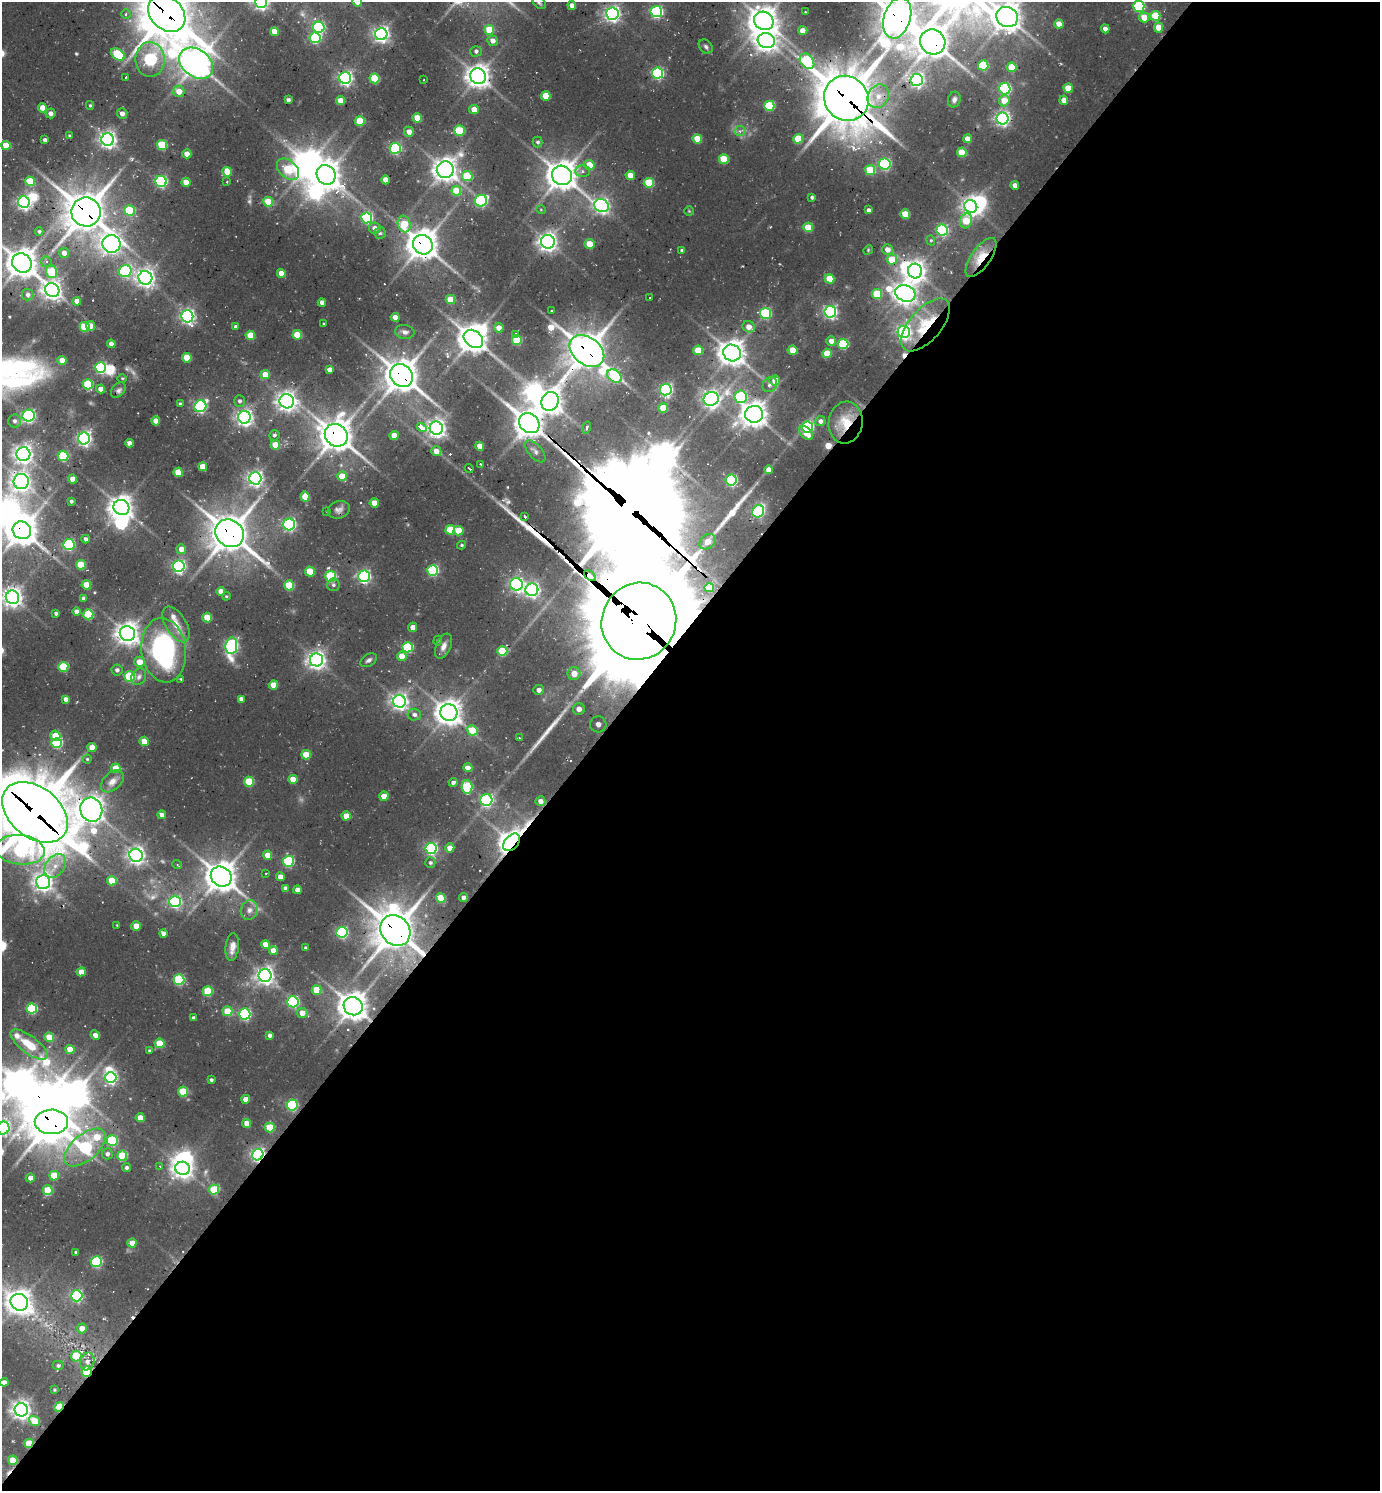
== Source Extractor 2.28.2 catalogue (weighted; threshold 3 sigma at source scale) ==
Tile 12 of 4 x 4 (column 4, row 3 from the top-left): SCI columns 4439-5816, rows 1559-3047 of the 6039 x 6026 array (HDU 1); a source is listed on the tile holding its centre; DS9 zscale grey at full resolution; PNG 1382 x 1493 px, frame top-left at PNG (2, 2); each listed source drawn as its Kron ellipse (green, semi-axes under 4 px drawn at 4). Shown black and unused: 57% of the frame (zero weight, under 2 of 3 exposures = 4% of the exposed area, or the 3 px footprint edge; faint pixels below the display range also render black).
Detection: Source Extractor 2.28.2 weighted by HDU 2 'WHT'; one run over the whole footprint, this tile lists its part. Background 0.101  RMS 0.01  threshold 0.046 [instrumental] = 3 sigma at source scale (4.5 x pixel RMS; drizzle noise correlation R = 1.50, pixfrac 1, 0.05/0.05 arcsec/px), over >= 5 px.
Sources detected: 450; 5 too faint to see at this stretch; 23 inside a brighter object's white glare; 10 cosmic-ray / hot-pixel residue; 4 long thin detections or spike segments (spike, bleed or trail) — neither listed nor drawn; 3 inside a brighter listed object's ellipse — not listed separately; the other 405 listed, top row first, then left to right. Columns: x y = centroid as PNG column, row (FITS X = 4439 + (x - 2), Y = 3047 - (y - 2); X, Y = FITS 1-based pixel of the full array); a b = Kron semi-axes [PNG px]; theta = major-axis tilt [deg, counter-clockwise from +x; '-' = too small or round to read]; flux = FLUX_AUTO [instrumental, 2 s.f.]
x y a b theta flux
261 2 6 6 - 350
357 2 5 4 - 7.8
539 2 7 5 -47 2.2
572 5 4 4 - 7.7
1139 6 5 5 - 90
656 12 6 5 - 160
805 12 3 2 - 1.1
126 14 4 4 - 2.1
167 14 21 16 -43 3600
612 14 6 6 - 350
1155 16 5 5 - 37
1007 17 11 9 -27 1400
1144 17 5 5 - 16
897 18 21 13 73 2200
764 21 10 9 - 1200
1059 24 4 4 - 13
319 27 5 5 - 140
1158 27 5 4 - 13
1105 29 4 4 - 4.7
489 30 5 5 - 31
803 31 4 4 - 11
274 32 4 4 - 14
381 34 6 6 - 380
315 38 5 5 - 100
493 41 5 5 - 6.1
766 41 8 7 - 800
933 42 13 12 - 1900
706 46 8 6 -43 2.8
476 51 5 5 - 2.7
118 54 7 5 -38 61
150 59 17 14 89 160
807 61 8 6 -51 110
196 63 18 13 -37 1500
983 65 5 5 - 61
1011 67 5 5 - 30
657 73 5 5 - 140
478 76 8 7 - 900
126 78 3 3 - 6.4
345 78 6 6 - 280
374 78 5 5 - 44
424 80 2 2 - 0.99
917 80 6 6 - 290
1068 88 4 4 - 22
1005 89 5 5 - 140
179 91 5 5 - 13
546 96 5 4 - 20
878 96 12 10 60 12
846 98 23 21 -52 4100
954 99 8 6 72 4
288 100 4 3 - 3.1
1064 100 4 4 - 8.7
341 101 4 4 - 15
1004 101 6 5 - 18
90 105 4 3 - 1.4
769 106 5 5 - 57
43 108 4 4 - 16
474 110 5 4 - 11
50 113 5 5 - 5.6
122 113 5 5 - 5.2
417 118 4 4 - 23
1003 119 6 6 - 290
360 121 5 5 - 33
459 131 5 5 - 44
740 131 5 5 - 3.3
409 132 5 5 - 7.5
69 136 4 4 - 1.5
697 139 4 4 - 21
798 139 5 5 - 27
968 139 4 4 - 11
45 140 4 4 - 3.7
108 140 6 6 - 450
538 142 5 5 - 2.3
6 145 4 4 - 18
162 145 5 5 - 54
395 148 5 5 - 120
962 152 5 5 - 31
187 154 4 4 - 11
724 159 5 5 - 35
885 164 5 5 - 130
589 165 5 5 - 21
288 169 13 8 -42 51
445 170 8 8 - 940
870 170 5 5 - 38
583 171 7 6 - 3.9
227 172 5 4 - 23
326 175 10 9 - 1300
562 175 10 9 - 1400
630 175 4 4 - 13
467 176 5 5 - 45
386 180 4 4 - 13
30 181 5 4 - 38
161 181 5 5 - 150
186 182 4 4 - 12
227 182 3 3 - 0.8
649 183 5 5 - 45
1015 185 4 4 - 6.2
456 191 5 5 - 31
812 197 4 3 - 2.6
481 201 6 6 - 130
24 202 6 5 - 280
268 202 5 5 - 26
601 205 7 6 - 340
971 206 7 6 - 490
129 210 5 5 - 42
541 210 5 3 - 0.89
868 210 4 3 - 3.1
689 211 5 5 - 1.2
86 212 14 14 - 2600
905 214 5 4 - 20
367 218 5 5 - 110
966 221 7 6 - 27
404 224 8 6 -74 27
808 227 5 4 - 27
375 228 6 5 - 6
942 230 6 5 - 120
39 231 4 4 - 2.1
380 233 6 6 - 1.9
931 240 5 4 - 1.3
548 242 7 7 - 560
111 244 9 9 - 530
590 244 5 5 - 20
423 245 10 9 - 1600
887 249 5 5 - 8.2
682 250 4 3 - 2
868 250 5 4 - 1
64 253 5 5 - 7.5
981 257 23 9 55 25
892 259 5 5 - 25
46 262 5 5 - 2.2
22 263 10 9 - 1400
125 271 6 6 - 130
915 271 7 7 - 740
52 272 6 5 - 40
281 273 4 4 - 12
145 278 7 6 - 540
829 279 5 4 - 27
52 290 7 6 - 540
905 293 10 8 -21 820
877 294 5 5 - 40
28 295 6 6 - 3.2
650 298 3 2 - 1.2
450 299 5 4 - 23
77 301 4 4 - 8.8
322 302 4 4 - 5.7
552 311 3 2 - 1.2
830 312 6 6 - 210
765 313 5 5 - 90
187 316 6 6 - 270
395 317 4 4 - 12
323 323 2 2 - 0.8
925 325 32 16 49 51
90 326 5 4 - 9.3
85 327 5 5 - 39
236 327 4 3 - 2.5
749 327 6 5 - 9.2
499 328 5 5 - 8.6
405 332 10 7 -9 4.3
904 332 6 6 - 270
250 335 5 4 - 23
297 335 5 4 - 28
516 335 3 3 - 3.7
473 339 10 8 -39 1500
517 340 5 5 - 40
831 341 5 4 - 7.2
111 344 4 4 - 5.5
843 344 5 5 - 74
698 350 5 4 - 25
793 350 5 5 - 20
587 351 19 13 -38 2200
732 353 9 8 - 1100
827 353 5 4 - 24
187 358 5 4 - 25
62 360 4 4 - 10
101 368 5 5 - 120
329 370 4 4 - 5.9
265 375 4 4 - 15
402 375 12 10 -40 1900
614 376 8 6 -37 69
122 378 5 3 - 1.2
775 380 5 5 - 14
88 384 5 5 - 57
770 385 8 6 53 4
101 389 4 4 - 9.3
118 390 9 6 49 3.2
666 390 6 5 - 210
741 397 6 6 - 86
711 399 8 6 21 460
239 401 6 5 - 2.7
287 401 7 7 - 610
550 401 9 8 - 970
180 404 4 3 - 1.8
200 406 6 5 - 180
663 408 5 5 - 24
754 414 9 8 - 1100
29 416 6 6 - 190
244 417 6 6 - 430
15 421 6 6 - 3.4
156 421 4 4 - 12
820 421 5 5 - 4.8
846 422 21 17 82 30
529 423 11 9 -43 1300
587 427 6 3 72 3.2
807 427 6 5 - 130
422 428 5 3 - 200
436 428 7 6 - 550
806 433 8 5 -45 13
274 435 5 5 - 2.6
336 435 12 10 -43 1700
394 436 4 4 - 16
84 438 6 6 - 300
129 443 4 4 - 6.4
275 445 5 4 - 21
480 446 4 4 - 12
436 451 5 5 - 9
535 451 13 6 -49 4.3
23 454 7 7 - 570
63 456 5 5 - 61
481 464 3 2 - 1.8
203 467 4 4 - 14
469 468 4 3 - 4
769 470 4 4 - 8.6
178 472 4 4 - 25
342 476 5 5 - 19
255 478 6 6 - 370
73 479 4 4 - 13
731 480 5 5 - 140
21 482 7 7 - 570
305 497 5 4 - 21
71 501 3 3 - 2
374 503 4 4 - 13
121 507 8 7 - 880
339 510 11 8 18 4.8
327 511 3 2 - 1.2
758 511 6 5 - 130
525 517 3 3 - 27
289 524 6 6 - 200
22 530 9 8 - 1600
450 530 5 5 - 36
459 531 5 4 - 21
230 533 15 13 -35 2200
86 539 4 4 - 3.6
707 542 9 6 41 12
69 544 5 5 - 110
462 545 4 3 - 1.6
181 549 5 5 - 8.8
81 565 5 5 - 36
179 566 6 6 - 230
433 570 5 5 - 100
310 571 5 5 - 27
331 576 5 5 - 79
364 576 6 6 - 210
590 576 7 4 -37 1200
516 584 6 6 - 240
86 585 4 4 - 21
289 585 5 5 - 36
333 585 6 6 - 2.5
709 588 4 4 - 28
532 590 6 6 - 300
221 591 4 4 - 8.5
226 596 4 4 - 1.2
12 597 7 6 - 600
83 599 4 3 - 3.4
76 612 4 4 - 5.2
56 613 4 3 - 2.6
88 614 5 5 - 55
207 618 5 4 - 23
639 621 39 37 63 25000
176 624 20 10 -59 15
413 627 4 4 - 9.2
127 633 8 7 - 850
438 641 5 4 - 1.2
231 646 8 6 82 200
443 646 13 7 66 5.9
408 647 5 5 - 75
164 650 32 22 -83 200
502 651 5 5 - 39
402 656 5 4 - 17
317 660 6 6 - 520
368 660 9 5 31 3.2
139 662 5 5 - 14
63 667 5 5 - 55
117 670 5 5 - 3.4
574 674 6 6 - 10
130 676 5 5 - 63
139 677 9 7 61 4.1
180 679 3 2 - 1.4
273 685 4 4 - 17
539 690 5 5 - 4.5
66 699 4 4 - 5.6
241 699 4 4 - 5.3
399 701 6 6 - 430
579 709 6 6 - 9.3
449 712 8 8 - 1000
414 715 6 6 - 3.5
598 724 8 8 - 12
472 730 5 5 - 34
55 736 5 5 - 23
519 738 3 3 - 0.76
144 741 4 4 - 16
57 743 5 5 - 71
92 747 4 4 - 13
306 755 4 4 - 25
87 759 4 4 - 1.4
116 768 5 4 - 22
468 768 4 4 - 8.3
293 779 4 4 - 16
112 781 13 8 43 9.2
249 782 5 5 - 43
453 782 4 4 - 3
467 787 7 5 -85 69
384 796 4 4 - 12
486 800 6 6 - 170
540 801 5 5 - 7
91 810 12 11 - 1100
35 812 37 25 -38 5900
162 815 4 4 - 5.1
346 816 4 4 - 15
512 842 10 6 50 910
431 848 5 5 - 170
450 848 4 4 - 11
20 850 25 14 -5 160
136 855 7 6 - 440
267 855 4 4 - 14
288 861 5 5 - 94
430 863 5 5 - 1.9
177 864 5 3 - 1.1
55 866 13 9 53 12
266 873 3 3 - 1.1
221 877 11 9 -38 1600
280 877 4 4 - 9.5
112 881 5 5 - 26
43 882 7 7 - 530
285 888 4 4 - 3.2
297 890 4 4 - 5.8
441 898 5 4 - 25
463 898 4 4 - 3.7
175 901 6 5 - 180
249 910 10 8 70 6.4
117 925 2 2 - 0.71
136 926 5 4 - 16
395 930 16 14 -47 3000
342 932 5 5 - 140
163 933 4 4 - 5.8
266 945 4 4 - 14
232 947 14 6 83 8.5
305 948 3 3 - 1.8
273 951 4 4 - 13
81 972 4 4 - 12
265 976 6 6 - 480
179 980 5 5 - 82
316 990 5 4 - 26
208 991 5 5 - 42
293 1002 5 5 - 130
353 1006 10 9 - 1400
32 1008 5 5 - 72
227 1011 5 5 - 27
302 1013 5 5 - 11
245 1014 5 5 - 140
194 1018 4 3 - 3.2
95 1035 5 4 - 6.4
270 1035 4 4 - 3.5
49 1037 5 4 - 21
159 1043 5 5 - 31
29 1045 22 8 -37 28
70 1049 4 4 - 17
149 1050 4 3 - 1.2
111 1077 6 5 - 190
211 1080 3 3 - 2.1
183 1092 5 5 - 40
246 1099 4 4 - 9.6
292 1105 5 5 - 120
140 1118 4 4 - 12
51 1122 17 12 0 2500
247 1124 4 4 - 13
270 1127 5 5 - 34
3 1128 6 6 - 220
112 1140 5 5 - 75
85 1147 25 13 40 150
107 1154 5 5 - 3.5
258 1155 6 5 - 270
122 1156 5 5 - 46
160 1166 3 3 - 0.76
127 1167 4 4 - 2.5
182 1168 7 6 - 670
54 1175 5 5 - 23
30 1178 4 4 - 5.8
48 1190 5 5 - 35
214 1190 5 5 - 44
132 1243 4 4 - 14
76 1253 4 3 - 2.5
96 1262 5 5 - 96
77 1296 6 5 - 160
19 1302 9 8 - 970
82 1328 5 5 - 9.9
76 1356 5 5 - 44
87 1361 9 7 70 5.1
58 1365 5 5 - 2.4
87 1371 5 5 - 41
4 1382 4 4 - 6.1
54 1390 3 3 - 1.3
59 1407 5 4 - 51
21 1410 7 6 - 600
34 1421 6 5 - 24
29 1443 5 4 - 33
13 1460 5 4 - 25
Overlapping masked pixels (flux is a lower limit): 30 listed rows (the first 20) at x y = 167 14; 897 18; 933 42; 478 76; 846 98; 86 212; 423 245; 981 257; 915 271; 925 325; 587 351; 402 375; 846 422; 529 423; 336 435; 22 530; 230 533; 590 576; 639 621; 35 812
Isophote crosses this tile's border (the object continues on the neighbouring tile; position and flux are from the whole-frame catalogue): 12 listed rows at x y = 261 2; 357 2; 539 2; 1139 6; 167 14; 1007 17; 897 18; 22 263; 12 597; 35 812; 20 850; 3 1128